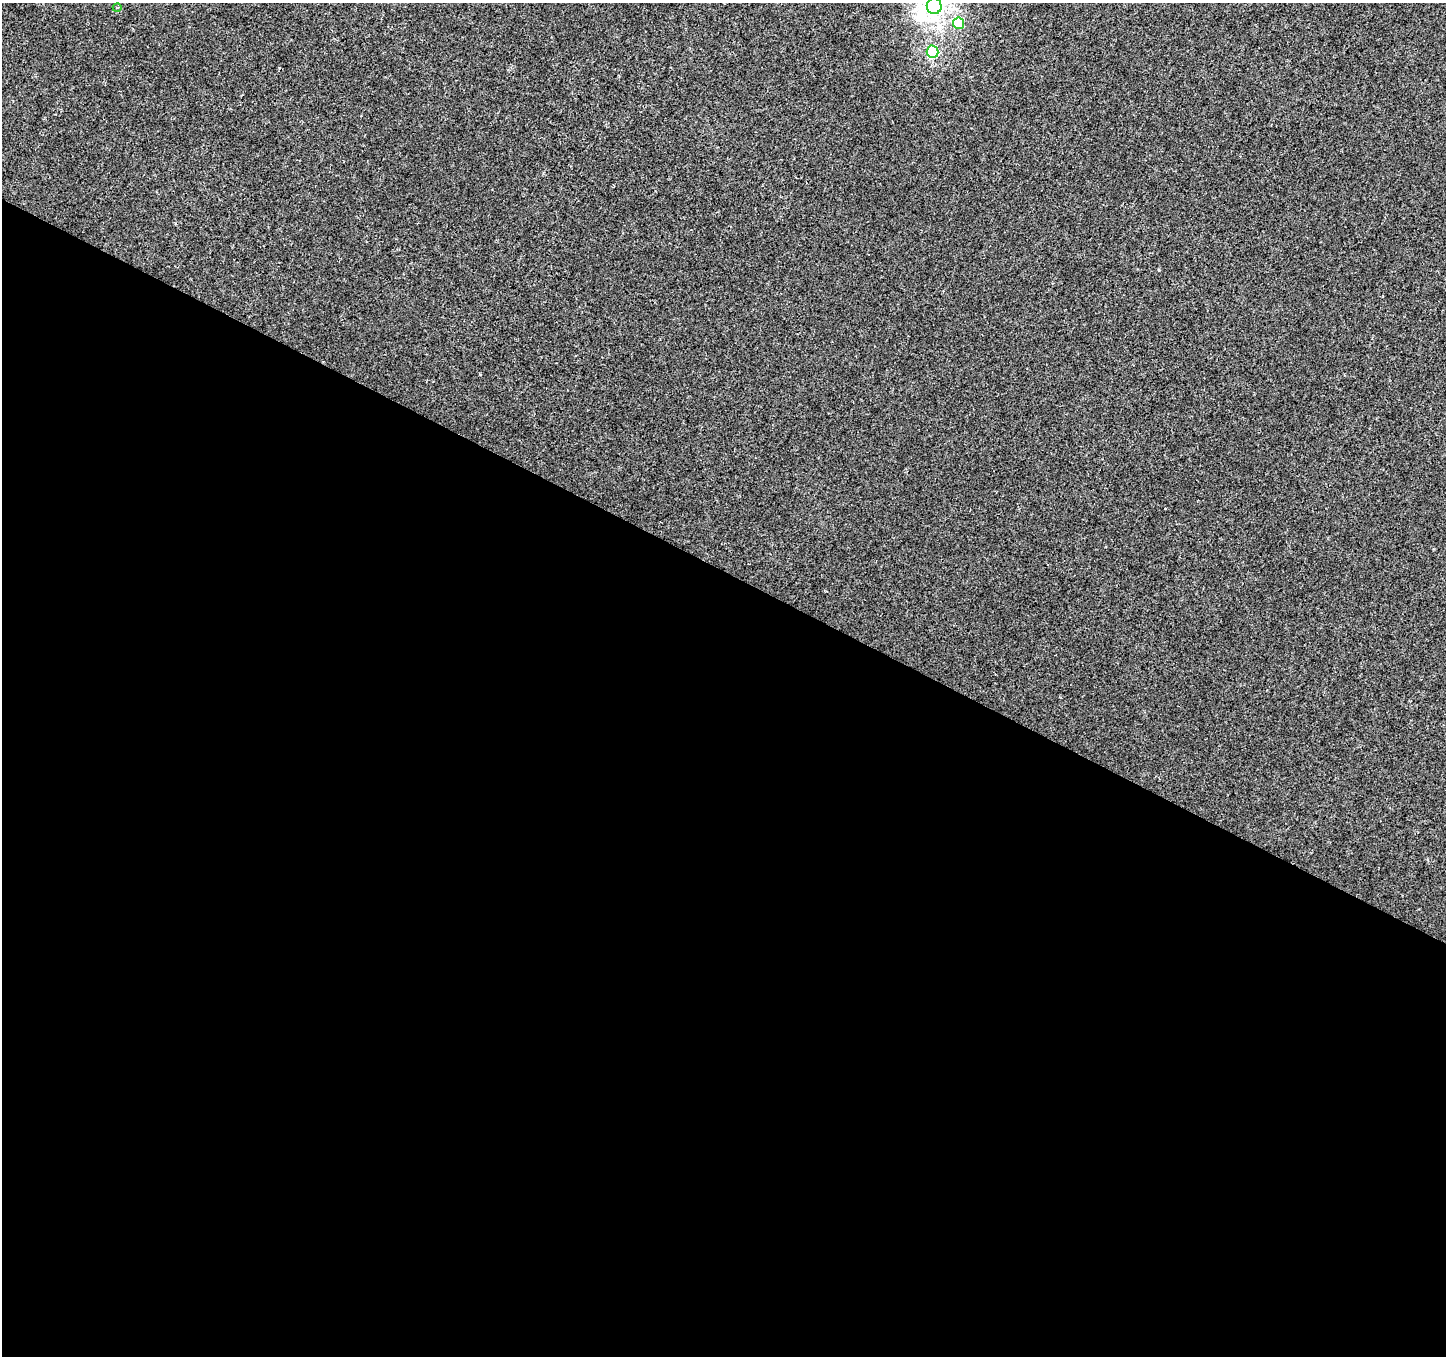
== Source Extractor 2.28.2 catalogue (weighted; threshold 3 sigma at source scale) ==
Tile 14 of 4 x 4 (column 2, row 4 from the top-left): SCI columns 1445-2888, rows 197-1550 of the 5783 x 5876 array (HDU 1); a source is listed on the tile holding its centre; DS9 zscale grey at full resolution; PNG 1448 x 1358 px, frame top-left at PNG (2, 3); each listed source drawn as its Kron ellipse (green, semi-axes under 4 px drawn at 4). Shown black and unused: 58% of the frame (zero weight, under 3 of 4 exposures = <1% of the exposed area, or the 3 px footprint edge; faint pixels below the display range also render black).
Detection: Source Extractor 2.28.2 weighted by HDU 2 'WHT'; one run over the whole footprint, this tile lists its part. Background 4.16e-04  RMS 0.0018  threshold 0.00801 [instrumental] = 3 sigma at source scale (4.5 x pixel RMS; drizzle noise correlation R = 1.50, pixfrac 1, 0.0396/0.0396 arcsec/px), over >= 5 px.
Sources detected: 5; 1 inside a brighter object's white glare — neither listed nor drawn; the other 4 listed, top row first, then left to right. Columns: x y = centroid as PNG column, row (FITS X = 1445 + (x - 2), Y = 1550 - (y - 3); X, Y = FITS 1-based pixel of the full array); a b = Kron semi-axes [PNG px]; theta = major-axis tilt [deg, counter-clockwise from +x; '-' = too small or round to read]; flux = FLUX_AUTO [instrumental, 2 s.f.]
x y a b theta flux
934 6 8 7 - 78
117 8 4 3 - 0.15
958 23 6 5 - 6.3
933 52 6 6 - 18
Isophote crosses this tile's border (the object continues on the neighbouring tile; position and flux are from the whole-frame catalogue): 1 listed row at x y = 934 6